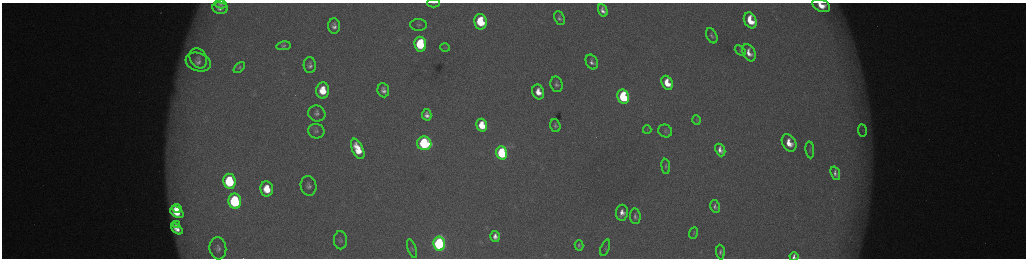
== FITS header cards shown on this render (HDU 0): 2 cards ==
NAXIS1  =                 2048 /fastest changing axis
NAXIS2  =                  512 /next to fastest changing axis

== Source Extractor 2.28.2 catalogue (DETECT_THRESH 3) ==
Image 2048 x 512 px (HDU 0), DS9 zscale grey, zoomed out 1/2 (1 PNG px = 2 x 2 image px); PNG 1028 x 260 px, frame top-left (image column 1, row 511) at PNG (2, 3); each listed source drawn as its Kron ellipse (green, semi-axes under 4 px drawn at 4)
Background 174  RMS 2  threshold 6.01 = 3 sigma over >= 5 px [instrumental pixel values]
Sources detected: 71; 6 cannot appear on this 1/2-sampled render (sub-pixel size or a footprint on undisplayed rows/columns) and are neither listed nor drawn; the other 65 listed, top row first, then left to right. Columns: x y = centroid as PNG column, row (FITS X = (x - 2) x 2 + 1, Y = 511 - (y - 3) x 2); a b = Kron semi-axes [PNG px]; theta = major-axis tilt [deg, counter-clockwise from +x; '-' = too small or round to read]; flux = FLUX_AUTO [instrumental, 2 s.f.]
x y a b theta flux
433 3 6 2 1 450
220 4 6 4 -11 1000
821 5 9 6 -25 7500
220 8 7 6 - 3000
603 10 6 4 -66 2500
559 18 7 5 -67 1400
750 20 8 6 -63 11000
480 22 8 6 -78 24000
418 25 8 6 -4 1400
334 26 7 6 - 2300
712 36 8 5 -65 1100
420 44 7 6 - 38000
283 46 7 4 9 870
445 48 5 4 - 620
740 51 6 3 -42 480
749 53 9 6 -64 4500
198 58 10 8 -61 2800
198 62 13 9 -18 3800
592 62 8 5 -65 1800
310 65 8 6 -88 2000
239 67 7 4 41 700
667 83 7 5 -66 9600
556 84 8 6 -76 1500
383 90 7 5 -80 2400
323 91 8 6 -88 11000
538 92 7 5 -73 5700
623 97 7 5 -70 42000
317 114 9 7 -26 2000
427 115 6 4 -78 2300
697 120 4 3 - 360
482 125 6 5 - 11000
555 126 6 5 - 1100
647 130 4 2 - 310
862 130 6 3 -81 780
316 131 8 7 - 1500
665 131 7 6 - 1100
424 143 7 7 - 59000
789 143 9 6 -61 7300
358 149 11 5 -65 10000
720 150 6 4 -65 3000
810 150 8 4 -85 880
502 153 6 5 - 52000
666 166 7 4 -84 860
835 173 7 4 -71 1900
230 181 8 6 -81 36000
309 186 10 8 -81 2300
267 189 7 6 - 11000
235 201 7 6 - 62000
715 206 6 4 -79 1400
177 208 4 3 - 4500
177 212 7 5 -34 9700
622 213 8 6 83 3600
635 216 8 5 -84 1400
177 225 4 3 - 1500
177 229 7 4 -39 3600
694 233 6 3 70 520
495 236 5 4 - 2900
340 240 9 6 -87 1300
439 244 7 6 - 130000
579 245 5 4 - 880
218 248 11 8 -84 2500
605 248 8 4 70 770
412 249 9 3 -71 740
720 252 7 4 -86 1200
794 256 4 4 - 1700
At the frame edge (FLAGS 8, measured only in part): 3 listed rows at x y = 433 3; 821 5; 794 256
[6 sub-pixel or undisplayed-footprint detections neither listed nor drawn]